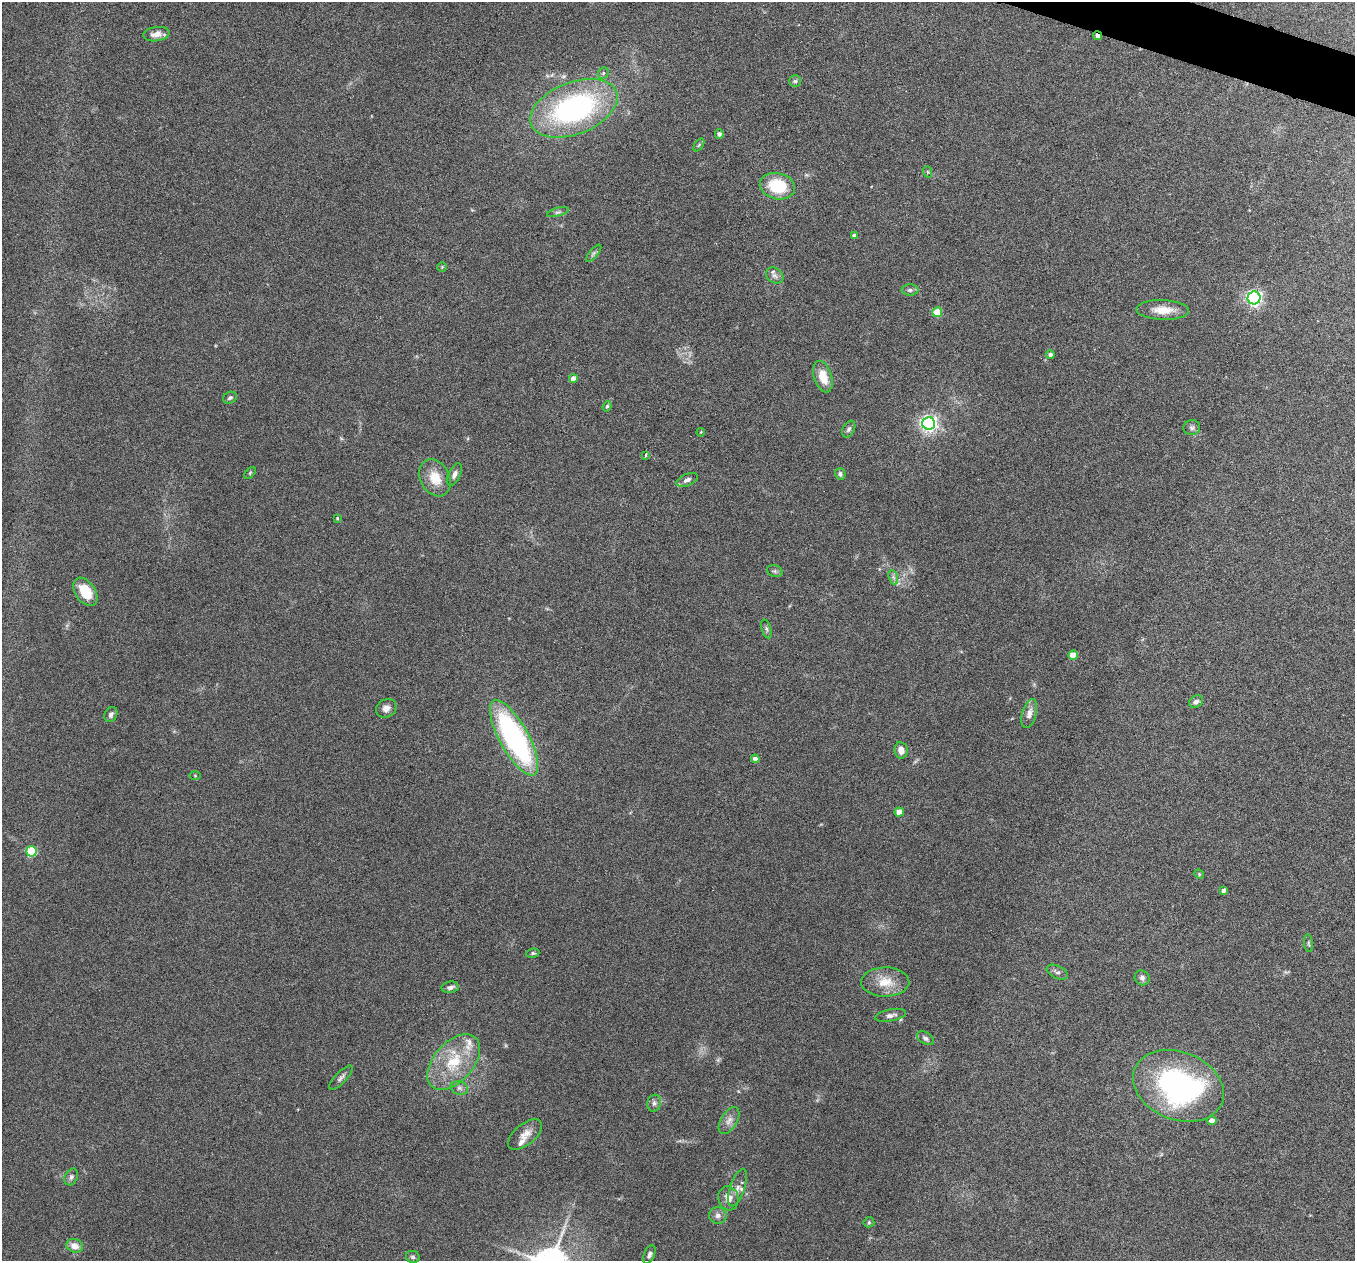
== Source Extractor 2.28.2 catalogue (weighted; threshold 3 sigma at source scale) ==
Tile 10 of 4 x 4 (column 2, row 3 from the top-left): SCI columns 1357-2709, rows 1522-2780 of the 5417 x 5429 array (HDU 1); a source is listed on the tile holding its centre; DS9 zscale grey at full resolution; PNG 1357 x 1263 px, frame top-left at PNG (2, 2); each listed source drawn as its Kron ellipse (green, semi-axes under 4 px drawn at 4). Shown black and unused: <1% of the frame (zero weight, under 4 of 8 exposures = <1% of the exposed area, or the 3 px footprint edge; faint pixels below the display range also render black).
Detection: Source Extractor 2.28.2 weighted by HDU 2 'WHT'; one run over the whole footprint, this tile lists its part. Background 0.0761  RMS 0.0044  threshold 0.018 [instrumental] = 3 sigma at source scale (4.09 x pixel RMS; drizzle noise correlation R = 1.36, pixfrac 0.8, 0.05/0.05 arcsec/px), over >= 5 px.
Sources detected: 79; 4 inside a brighter listed object's ellipse — not listed separately; the other 75 listed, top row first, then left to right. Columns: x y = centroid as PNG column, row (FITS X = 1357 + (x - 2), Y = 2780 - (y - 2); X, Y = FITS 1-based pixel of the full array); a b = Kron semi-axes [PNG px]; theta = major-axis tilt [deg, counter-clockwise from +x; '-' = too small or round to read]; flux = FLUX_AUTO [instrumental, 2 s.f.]
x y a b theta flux
156 34 13 7 8 2.9
1098 36 5 3 - 2.3
603 73 6 5 - 0.7
795 81 6 6 - 0.76
574 108 46 26 22 86
719 134 4 4 - 1.3
699 145 7 4 53 0.62
928 172 6 4 -71 0.52
777 186 18 13 -11 16
558 212 11 4 15 0.98
854 236 4 4 - 1.8
594 253 11 4 50 0.89
442 267 4 4 - 0.4
775 275 9 7 -36 1.6
910 290 8 6 0 1.1
1254 298 6 6 - 120
1163 310 26 10 -2 6.5
937 312 5 5 - 12
1050 355 4 4 - 1.3
823 377 16 9 -72 6.9
573 379 4 4 - 4.3
230 398 7 5 28 0.91
607 406 5 4 - 0.57
929 423 6 6 - 150
1192 428 8 7 - 1.1
849 429 9 6 62 1.1
701 432 4 3 - 0.32
645 455 4 3 - 3
250 473 7 4 46 0.58
454 474 12 6 65 1.6
840 474 6 5 - 0.95
435 478 19 14 -62 7.7
687 480 11 6 24 1.7
337 518 4 3 - 0.44
775 571 8 6 -20 0.9
893 577 7 4 -71 0.94
85 592 16 10 -55 10
766 629 10 4 -72 1
1073 655 5 4 - 8.4
1196 702 7 6 - 1.5
386 708 11 9 31 2.2
111 714 8 6 61 1.2
1029 714 15 7 74 3
514 738 42 14 -61 85
901 750 8 6 -82 2.8
755 759 4 4 - 1.9
195 776 5 3 - 0.39
899 812 4 4 - 3.7
31 851 5 5 - 23
1199 874 5 4 - 0.46
1224 890 4 3 - 1.2
1308 943 9 4 -84 0.66
533 953 6 4 9 0.67
1057 972 11 6 -25 1.3
1142 978 8 7 - 1.4
885 982 24 14 1 8.1
450 987 9 5 8 1.6
891 1015 16 5 11 1.7
926 1038 9 5 -31 1.1
454 1062 33 19 49 18
341 1078 16 5 46 1.4
1179 1086 47 34 -21 95
459 1088 9 6 -15 1.5
654 1103 8 7 - 1.3
729 1121 15 8 58 2.7
1212 1121 4 4 - 3.6
525 1134 20 10 40 3.9
71 1177 9 6 63 1.2
738 1188 19 7 71 2.8
728 1198 12 10 -73 3.8
718 1215 9 8 - 1.8
869 1222 5 5 - 0.49
75 1246 8 6 -19 3.7
649 1254 9 5 67 1.3
413 1257 7 6 - 0.87
Overlapping masked pixels (flux is a lower limit): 1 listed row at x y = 1098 36